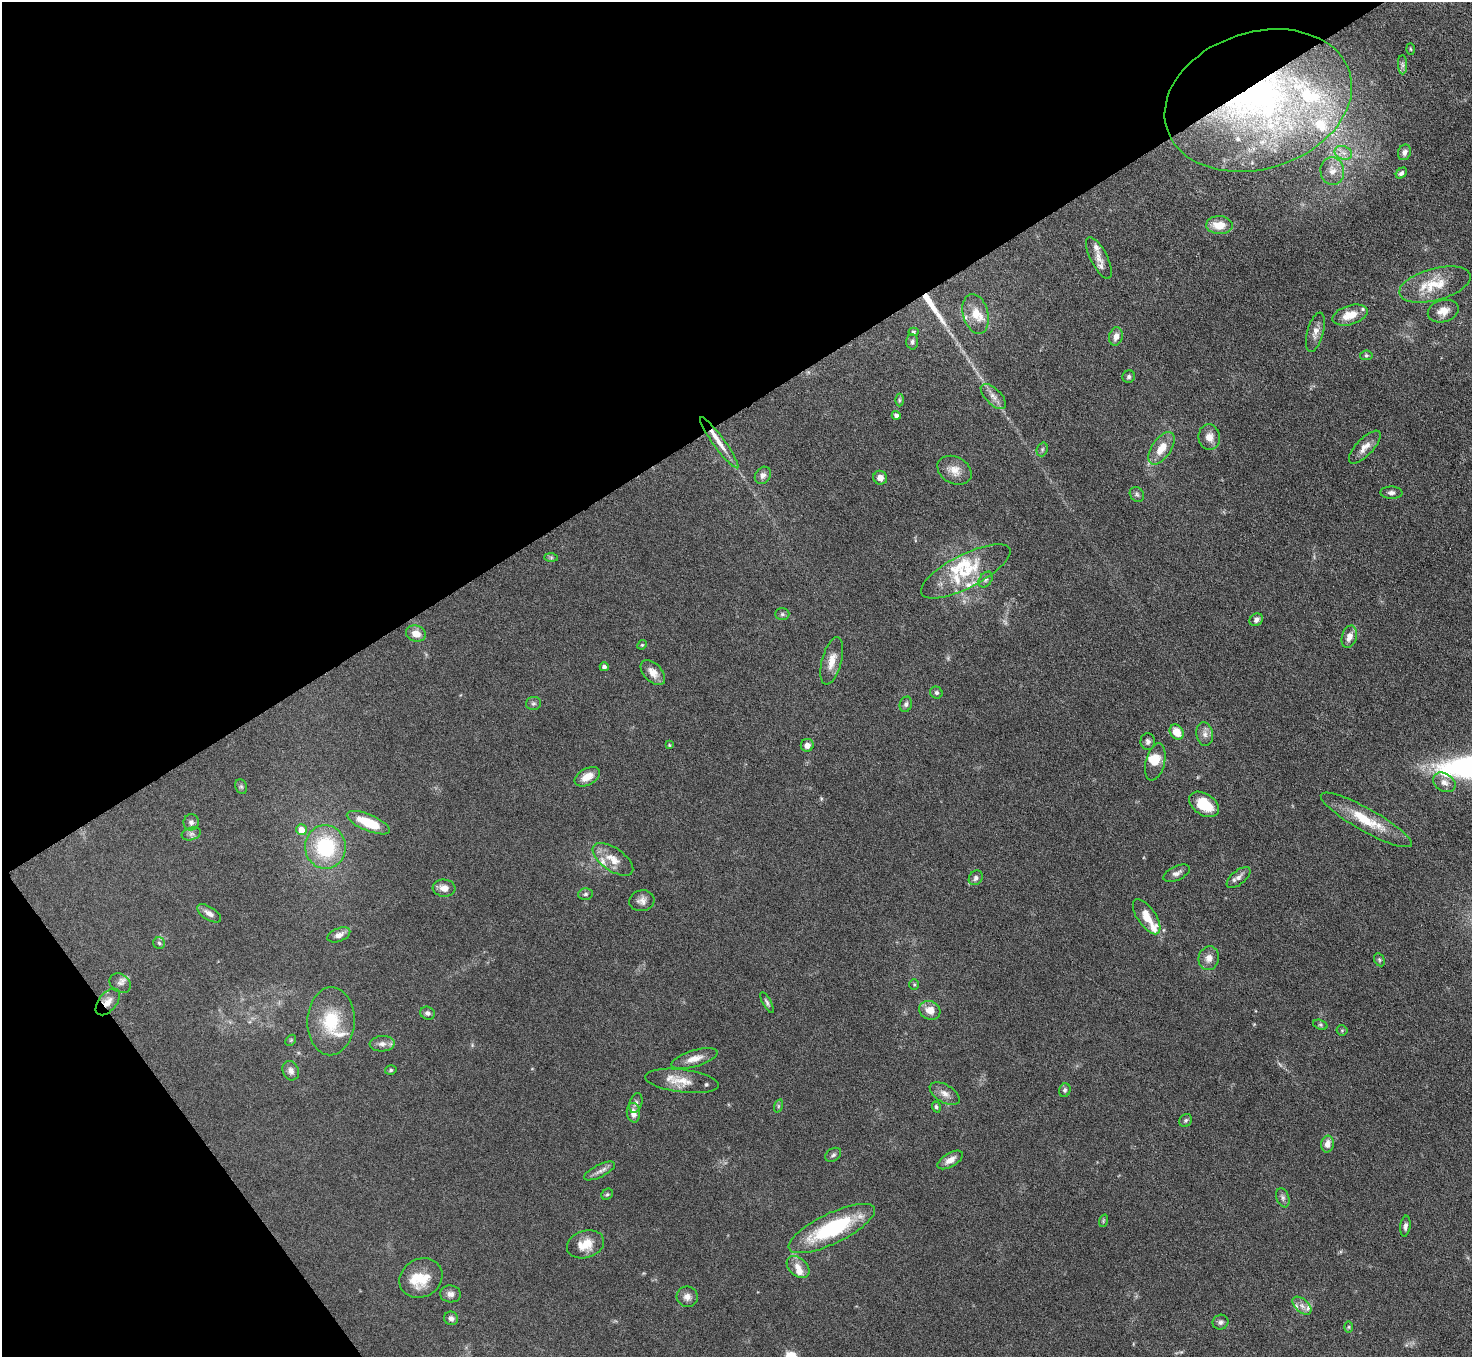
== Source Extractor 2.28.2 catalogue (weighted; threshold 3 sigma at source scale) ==
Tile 5 of 4 x 4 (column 1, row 2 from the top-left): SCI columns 1-1470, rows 3009-4363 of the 5882 x 5876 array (HDU 1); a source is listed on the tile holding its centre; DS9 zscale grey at full resolution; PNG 1474 x 1359 px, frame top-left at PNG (2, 2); each listed source drawn as its Kron ellipse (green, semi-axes under 4 px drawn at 4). Shown black and unused: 35% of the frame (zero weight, under 4 of 8 exposures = <1% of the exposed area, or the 3 px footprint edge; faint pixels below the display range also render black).
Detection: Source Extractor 2.28.2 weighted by HDU 2 'WHT'; one run over the whole footprint, this tile lists its part. Background 0.0969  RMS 0.0051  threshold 0.0209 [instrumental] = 3 sigma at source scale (4.09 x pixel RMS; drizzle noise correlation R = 1.36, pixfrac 0.8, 0.05/0.05 arcsec/px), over >= 5 px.
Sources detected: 140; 1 too faint to see at this stretch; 1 cosmic-ray / hot-pixel residue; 1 long thin detection or spike segment (spike, bleed or trail) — neither listed nor drawn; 22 inside a brighter listed object's ellipse — not listed separately; the other 115 listed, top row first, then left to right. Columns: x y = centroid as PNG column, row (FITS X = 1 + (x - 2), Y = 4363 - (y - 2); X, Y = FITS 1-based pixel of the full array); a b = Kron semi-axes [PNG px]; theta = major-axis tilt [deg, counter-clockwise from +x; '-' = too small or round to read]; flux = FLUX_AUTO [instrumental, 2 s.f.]
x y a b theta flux
1411 49 6 3 -88 0.53
1403 65 10 4 -89 1.2
1258 100 96 68 18 230
1404 152 8 6 67 2
1343 153 9 6 -21 2.6
1332 171 14 12 -85 4.9
1401 173 6 4 45 1.3
1219 225 13 9 -2 7.8
1099 258 23 8 -63 4.9
1435 285 37 16 15 15
1443 311 16 11 15 5.5
976 314 20 12 -75 8
1350 315 18 9 17 7.9
913 332 5 4 - 0.77
1315 332 20 8 75 3.7
1116 336 9 7 76 3.4
912 342 7 6 - 1.3
1366 355 6 4 7 0.71
1129 377 6 6 - 1
993 396 16 7 -45 3.4
899 400 6 4 -90 0.74
896 415 4 4 - 1.8
1209 437 13 11 -85 4.2
719 443 31 6 -54 6.1
1365 447 21 8 46 4.2
1161 448 18 9 56 7.7
1042 449 7 5 70 0.83
954 470 18 13 -28 5.8
763 475 9 7 54 2.1
880 478 7 6 - 3.2
1391 493 11 6 -2 1.7
1137 494 8 6 -54 1.2
551 557 7 4 -1 0.81
966 571 49 16 27 22
986 580 9 6 53 1.3
782 614 7 6 - 1
1256 620 7 6 - 1.7
416 634 10 8 -19 5.1
1349 637 11 7 73 3.5
642 645 5 4 - 0.55
832 661 24 9 75 5.8
604 667 4 4 - 1.4
653 673 15 9 -46 4.2
936 693 6 6 - 1.2
533 703 7 6 - 1.2
906 704 8 6 73 1.3
1177 732 8 6 -53 7.6
1205 734 12 8 -81 2.7
1148 742 8 7 - 1.7
669 745 4 4 - 0.48
807 745 6 6 - 2.7
1155 762 19 9 76 7
587 777 14 8 29 5.4
1444 782 12 8 -33 3.3
241 787 7 5 -68 1.1
1204 804 16 10 -34 14
1366 820 52 11 -29 17
191 822 8 7 - 1.7
368 823 23 8 -23 13
302 830 5 5 - 5.5
191 834 10 6 17 1.6
325 847 22 20 -86 33
613 859 23 11 -35 7
1177 873 14 7 25 2.3
976 878 8 6 50 1.5
1238 878 14 7 40 2.5
444 888 11 8 -5 3.7
585 894 7 5 2 1.1
642 901 12 10 9 2.9
209 913 13 6 -33 2.8
1147 917 20 9 -56 8.2
339 935 12 6 22 2.7
159 943 6 5 - 1.1
1209 958 12 10 73 3.8
1379 960 7 5 -61 0.79
120 983 11 9 -35 2.3
914 985 5 5 - 0.63
108 1002 16 9 51 3.9
767 1002 11 4 -62 1.1
930 1010 11 9 -26 5.2
428 1013 7 6 - 1.5
331 1021 34 23 88 21
1320 1025 7 4 -19 0.84
1342 1030 5 5 - 0.7
291 1040 6 4 46 0.64
382 1044 12 7 3 2.8
694 1059 24 8 16 5.3
391 1070 6 4 16 0.83
291 1071 10 8 -65 2.7
682 1081 37 11 -7 8.6
1065 1090 7 5 67 1.1
945 1094 16 9 -31 3.4
636 1103 10 6 72 1.5
778 1106 7 4 72 0.74
936 1107 5 4 - 1
633 1113 10 6 -84 3.8
1186 1120 7 6 - 1
1327 1144 8 6 80 3.6
833 1155 8 6 35 1.2
950 1160 14 6 31 3.7
599 1171 17 6 26 2.4
607 1194 6 5 - 0.76
1283 1198 10 6 -69 1.5
1103 1221 6 4 72 0.6
1405 1226 10 5 82 1.6
832 1229 47 15 26 45
585 1244 19 13 17 8.5
798 1267 13 9 -43 4.1
421 1278 22 19 31 13
450 1294 10 8 -5 2.3
687 1297 10 10 - 3
1302 1306 11 6 -43 2.4
451 1318 7 6 - 1.8
1220 1322 8 7 - 1.6
1349 1327 6 4 89 0.66
Overlapping masked pixels (flux is a lower limit): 2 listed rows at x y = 1258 100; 108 1002